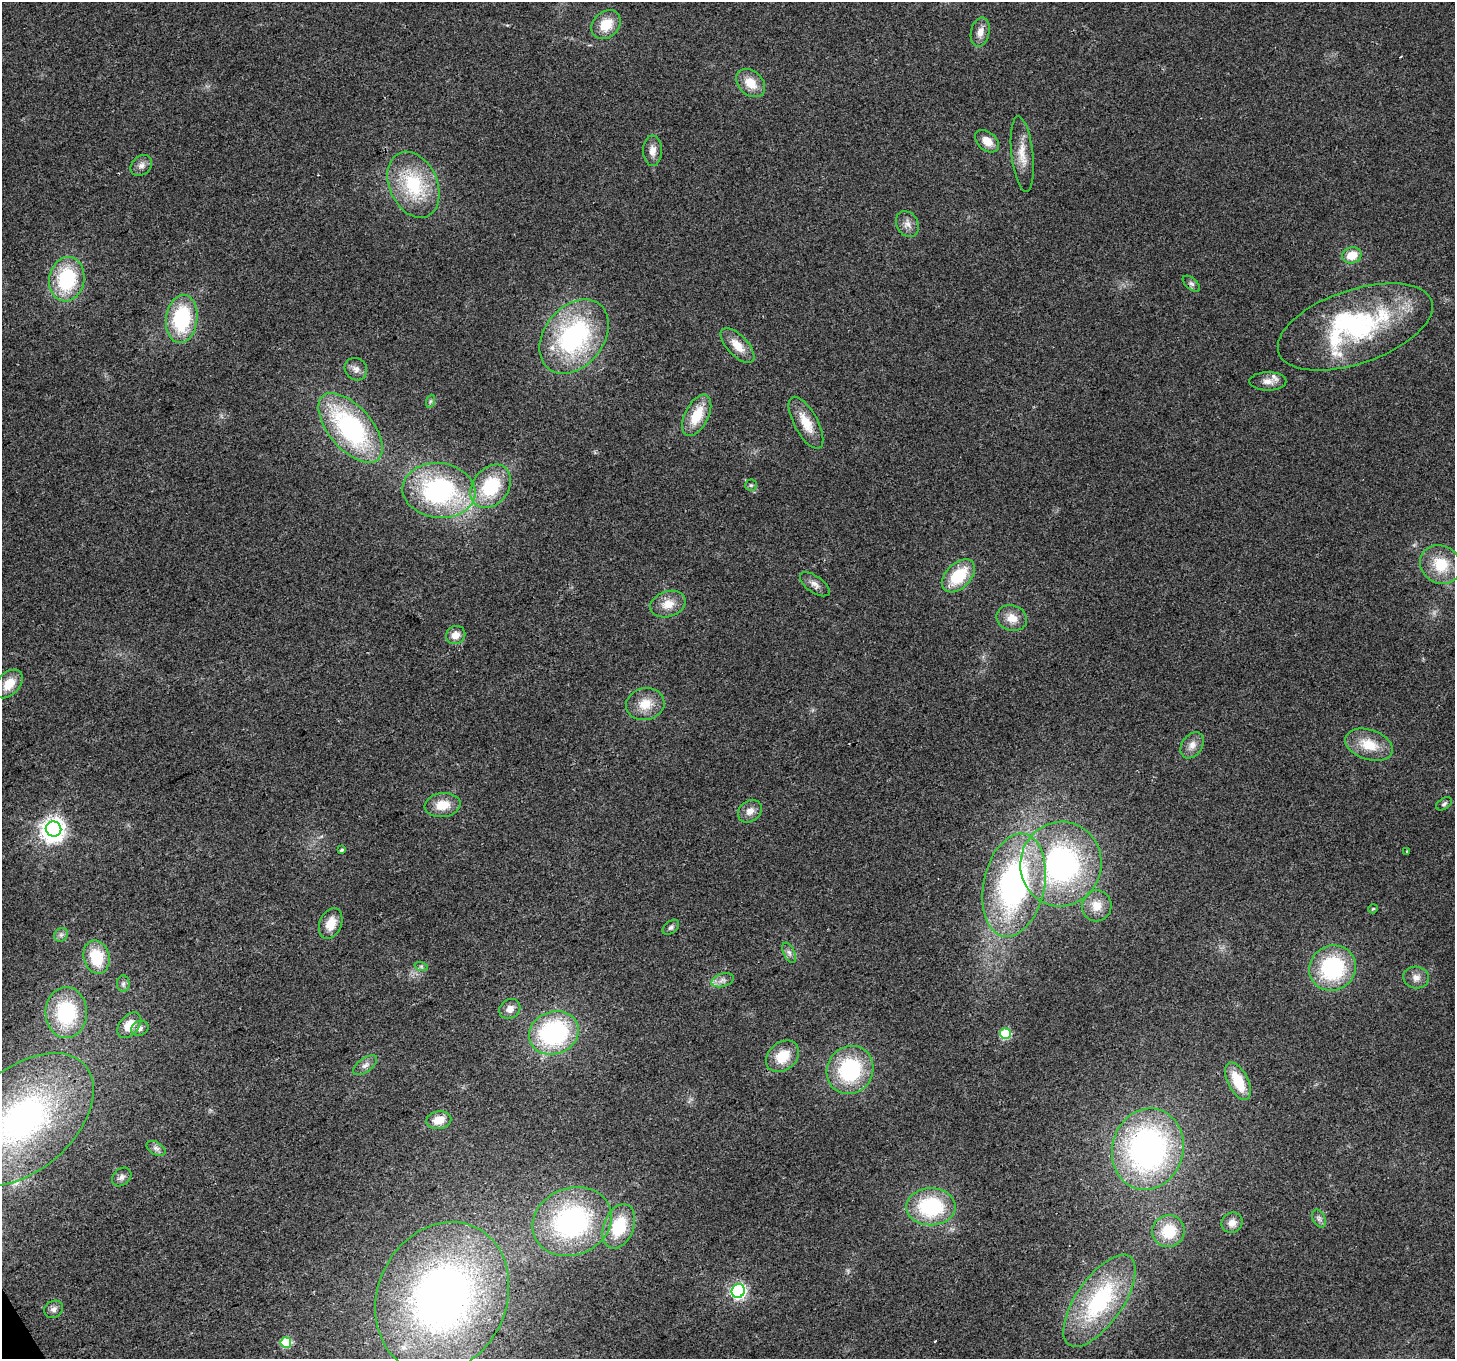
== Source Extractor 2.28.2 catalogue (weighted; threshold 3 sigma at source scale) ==
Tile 7 of 4 x 4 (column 3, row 2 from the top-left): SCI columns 2906-4358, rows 2824-4180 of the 5813 x 5705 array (HDU 1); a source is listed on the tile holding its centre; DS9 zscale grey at full resolution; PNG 1457 x 1361 px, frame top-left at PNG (2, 2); each listed source drawn as its Kron ellipse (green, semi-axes under 4 px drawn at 4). Shown black and unused: <1% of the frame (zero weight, under 2 of 3 exposures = <1% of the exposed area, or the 3 px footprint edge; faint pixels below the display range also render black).
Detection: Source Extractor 2.28.2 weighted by HDU 2 'WHT'; one run over the whole footprint, this tile lists its part. Background 0.035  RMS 0.0064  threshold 0.0286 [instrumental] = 3 sigma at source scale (4.5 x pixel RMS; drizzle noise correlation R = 1.50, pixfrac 1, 0.0396/0.0396 arcsec/px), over >= 5 px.
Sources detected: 88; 2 inside a brighter object's white glare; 2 cosmic-ray / hot-pixel residue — neither listed nor drawn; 3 inside a brighter listed object's ellipse — not listed separately; the other 81 listed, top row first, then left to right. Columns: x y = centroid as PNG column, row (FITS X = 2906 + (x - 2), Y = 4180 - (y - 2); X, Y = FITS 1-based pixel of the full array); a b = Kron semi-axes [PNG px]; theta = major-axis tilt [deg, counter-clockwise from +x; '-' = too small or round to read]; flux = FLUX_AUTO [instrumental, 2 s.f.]
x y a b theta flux
606 25 16 13 43 14
980 32 14 9 77 5.3
751 83 16 12 -43 11
987 141 14 9 -39 7.1
652 151 15 9 90 5.4
1022 154 38 11 -84 11
141 165 12 9 41 3.5
413 185 35 24 -66 44
907 224 13 10 -59 4.5
1352 255 10 8 12 11
67 279 22 17 79 49
1191 284 10 5 -40 1.8
182 319 24 15 83 50
1355 327 81 37 19 110
574 336 41 30 51 100
738 345 22 10 -46 9.4
356 369 12 10 -45 3.9
1268 381 18 9 1 5
431 401 6 4 70 1.1
697 415 22 11 63 18
806 423 29 12 -61 13
350 428 42 21 -49 110
751 485 6 5 - 1.3
491 486 24 18 52 38
439 490 36 27 -7 100
1441 565 21 18 -31 20
958 576 20 12 45 27
815 584 17 8 -35 3.9
668 604 18 12 19 9.2
1012 618 15 12 -20 8
456 635 10 9 - 5.5
9 684 16 11 48 11
645 704 19 16 12 12
1192 745 14 10 57 5.3
1369 745 24 15 -18 16
1444 804 9 5 31 1.5
443 805 18 12 8 12
750 811 13 10 39 5.3
54 829 8 7 - 490
342 850 4 3 - 1
1407 851 3 2 - 0.66
1061 864 42 40 79 150
1014 885 52 30 78 160
1097 906 15 14 - 9.5
1373 909 5 4 - 0.83
331 923 16 11 67 9.7
671 927 9 6 39 1.8
61 935 7 6 - 1.9
789 953 11 5 -65 2.4
96 957 17 13 -75 24
421 966 7 4 -19 1.1
1332 968 24 22 33 64
1416 978 13 11 -12 4.6
722 980 11 6 17 3.1
123 984 8 6 -90 1.9
510 1009 11 9 34 4.8
66 1013 25 21 89 49
129 1025 14 9 49 9.7
140 1028 9 7 23 2.9
554 1033 25 21 20 92
1005 1034 5 5 - 42
783 1056 18 13 41 15
365 1065 14 7 37 3.2
850 1070 25 22 53 56
1238 1081 20 10 -64 21
23 1119 82 51 41 210
439 1120 12 9 10 8.9
156 1148 10 6 -31 2.4
1148 1149 41 35 75 190
122 1177 11 8 40 3
931 1207 24 18 1 52
1319 1218 9 6 -63 2.2
572 1222 40 33 22 120
1232 1223 11 10 - 5.1
619 1226 23 15 68 28
1168 1231 16 16 - 20
738 1291 7 6 - 170
442 1297 78 64 64 310
1099 1301 54 23 55 77
54 1309 10 8 29 2.9
286 1342 5 5 - 35
Isophote crosses this tile's border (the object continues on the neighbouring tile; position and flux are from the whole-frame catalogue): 1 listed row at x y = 23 1119